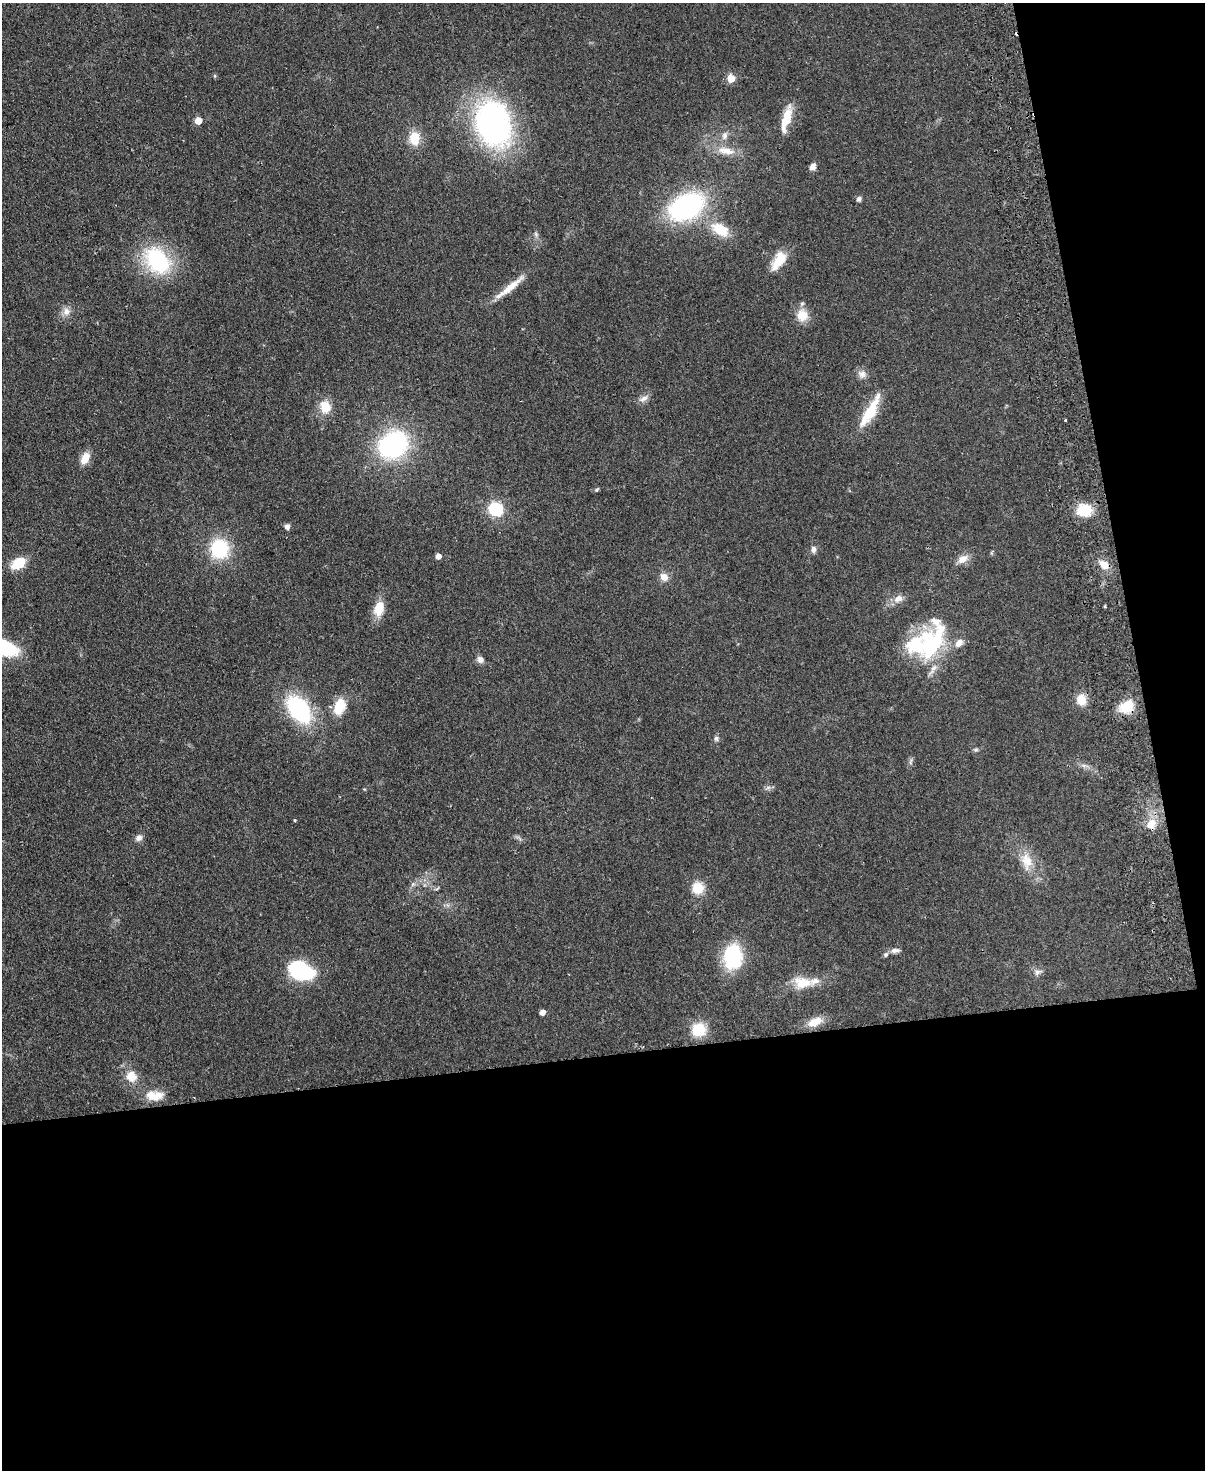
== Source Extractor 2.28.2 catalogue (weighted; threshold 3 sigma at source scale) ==
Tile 12 of 4 x 3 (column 4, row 3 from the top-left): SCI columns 3667-4869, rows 151-1618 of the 4925 x 4814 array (HDU 1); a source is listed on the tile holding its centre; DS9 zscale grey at full resolution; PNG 1207 x 1472 px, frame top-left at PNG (2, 3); no overlay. Shown black and unused: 34% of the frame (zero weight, under 2 of 3 exposures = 3% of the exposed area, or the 3 px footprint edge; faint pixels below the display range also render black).
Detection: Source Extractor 2.28.2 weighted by HDU 2 'WHT'; one run over the whole footprint, this tile lists its part. Background 0.112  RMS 0.0085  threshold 0.038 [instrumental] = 3 sigma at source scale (4.5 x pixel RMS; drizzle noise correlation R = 1.50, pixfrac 1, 0.05/0.05 arcsec/px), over >= 5 px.
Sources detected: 73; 1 inside a brighter object's white glare — not listed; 8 inside a brighter listed object's ellipse — not listed separately; the other 64 listed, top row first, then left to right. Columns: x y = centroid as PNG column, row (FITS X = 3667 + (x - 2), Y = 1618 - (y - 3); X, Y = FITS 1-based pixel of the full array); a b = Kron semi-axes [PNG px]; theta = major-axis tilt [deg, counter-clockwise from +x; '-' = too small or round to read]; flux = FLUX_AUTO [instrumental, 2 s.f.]
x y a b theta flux
215 76 6 4 -71 0.95
731 78 5 5 - 19
198 120 5 5 - 13
785 122 32 13 76 14
493 123 35 26 -76 270
725 136 11 8 85 4.4
414 138 15 12 -88 16
726 151 27 10 -10 13
813 166 9 7 59 3.8
859 199 7 6 - 2.1
686 207 30 21 27 150
720 229 23 14 -30 22
536 234 7 4 -46 1.7
780 258 21 14 82 15
157 260 29 21 -50 78
510 287 49 7 38 15
66 311 11 10 - 5.6
802 315 15 14 - 13
862 374 12 11 - 4.9
643 399 15 7 27 4.3
325 407 18 15 -74 13
870 411 41 11 60 29
1065 420 3 3 - 1
393 445 24 19 34 140
85 458 16 9 64 9.2
597 490 6 5 - 1.2
495 509 16 14 -28 30
1084 510 14 11 7 24
287 526 5 5 - 4.4
219 549 15 14 - 60
813 549 9 6 89 2.9
438 556 5 4 - 5.3
963 559 14 9 33 7.6
18 563 15 10 31 21
1104 565 14 11 -36 8.7
664 577 10 8 -45 6.6
898 598 13 9 23 6.2
379 608 14 9 76 17
917 643 49 38 -45 64
3 648 22 10 -17 85
480 659 9 8 - 3.4
1081 700 14 12 -79 11
340 706 15 10 71 22
1127 706 16 12 41 22
299 709 27 17 -52 92
716 738 7 6 - 2.1
976 750 7 5 1 1.5
1084 765 7 5 -1 2.1
768 787 7 4 19 1.8
295 820 3 3 - 1.1
1151 824 12 10 48 11
139 838 10 8 42 3.6
1027 861 25 14 -80 16
698 888 14 13 - 14
895 950 12 6 2 3.5
733 957 28 19 89 48
301 971 28 17 -26 63
1038 972 12 7 27 3.2
803 983 25 15 -6 17
542 1012 5 4 - 5.5
815 1022 19 10 23 11
699 1029 16 16 - 19
131 1076 14 12 -54 12
155 1097 23 12 31 11
Overlapping masked pixels (flux is a lower limit): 1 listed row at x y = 1127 706
Isophote crosses this tile's border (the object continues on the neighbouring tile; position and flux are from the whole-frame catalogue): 1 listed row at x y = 3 648